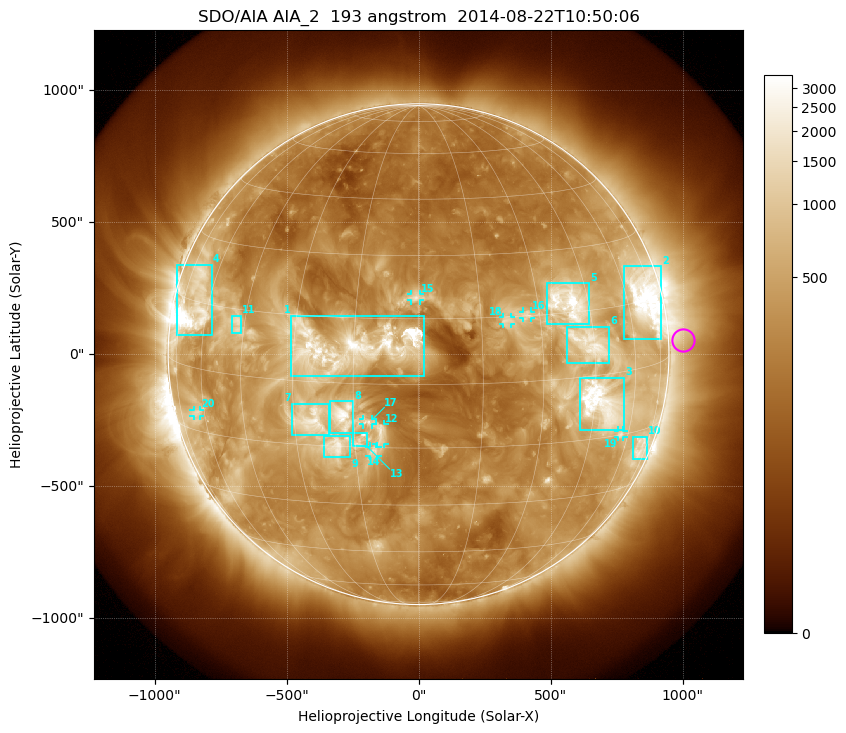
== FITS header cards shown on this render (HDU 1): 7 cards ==
TELESCOP= 'SDO/AIA'
INSTRUME= 'AIA_2'
WAVELNTH=                  193
WAVEUNIT= 'angstrom'
DATE-OBS= '2014-08-22T10:50:06.84'
CTYPE1  = 'HPLN-TAN'
CTYPE2  = 'HPLT-TAN'

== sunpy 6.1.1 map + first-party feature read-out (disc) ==
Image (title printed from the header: SDO/AIA AIA_2  193 angstrom  2014-08-22T10:50:06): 1024 x 1024 px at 2.4 arcsec/px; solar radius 949 arcsec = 395 px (full disc in frame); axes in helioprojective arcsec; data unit not stated in the header (colour bar unlabelled)
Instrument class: DISC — disc imager (sunpy class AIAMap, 193 A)
Bright regions (active regions / flare kernels): reference = the median radial profile (limb darkening/brightening removed); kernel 9 px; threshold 5 sigma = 856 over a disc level ~287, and >= 1.15x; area >= 12 px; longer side >= 9 px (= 22 arcsec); searched inside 0.97 R_sun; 21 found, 20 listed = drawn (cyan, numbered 1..; 8 of them under ~33 arcsec drawn as corner ticks so the feature stays visible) (cap 20 boxes per figure: the strongest are kept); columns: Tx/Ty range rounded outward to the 5 arcsec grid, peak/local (2 s.f.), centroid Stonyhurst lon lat
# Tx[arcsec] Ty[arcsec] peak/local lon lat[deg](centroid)
1 -485..20 -85..150 11 -16 +8
2 775..920 55..335 14 +68 +16
3 610..780 -290..-85 15 +47 -7
4 -920..-780 75..340 20 -67 +14
5 485..645 110..270 14 +39 +17
6 560..725 -35..105 8.6 +44 +7
7 -480..-335 -305..-185 8.4 -25 -9
8 -335..-245 -300..-175 10 -18 -8
9 -360..-260 -390..-310 8.5 -20 -15
10 810..865 -395..-310 4.8 +69 -19
11 -710..-670 80..150 5.6 -47 +12
12 -160..-130 -340..-265 5.9 -9 -11
13 -250..-195 -350..-295 4.9 -14 -13
14 -185..-155 -385..-350 5.6 -11 -16
15 -30..5 205..230 6.4 -1 +20
16 395..425 135..160 5.3 +27 +15
17 -210..-175 -270..-245 5.2 -12 -9
18 320..350 115..140 4.6 +21 +14
19 755..775 -315..-290 5.1 +56 -15
20 -855..-825 -235..-210 4 -64 -11
Off-limb structures (1.02-1.3 R_sun): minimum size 162 px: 4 found; the strongest spans PA ~240..305 deg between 1.02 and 1.3 R_sun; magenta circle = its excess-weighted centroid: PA ~275 deg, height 1.06 R_sun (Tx ~1000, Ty ~55 arcsec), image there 1.9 x the reference